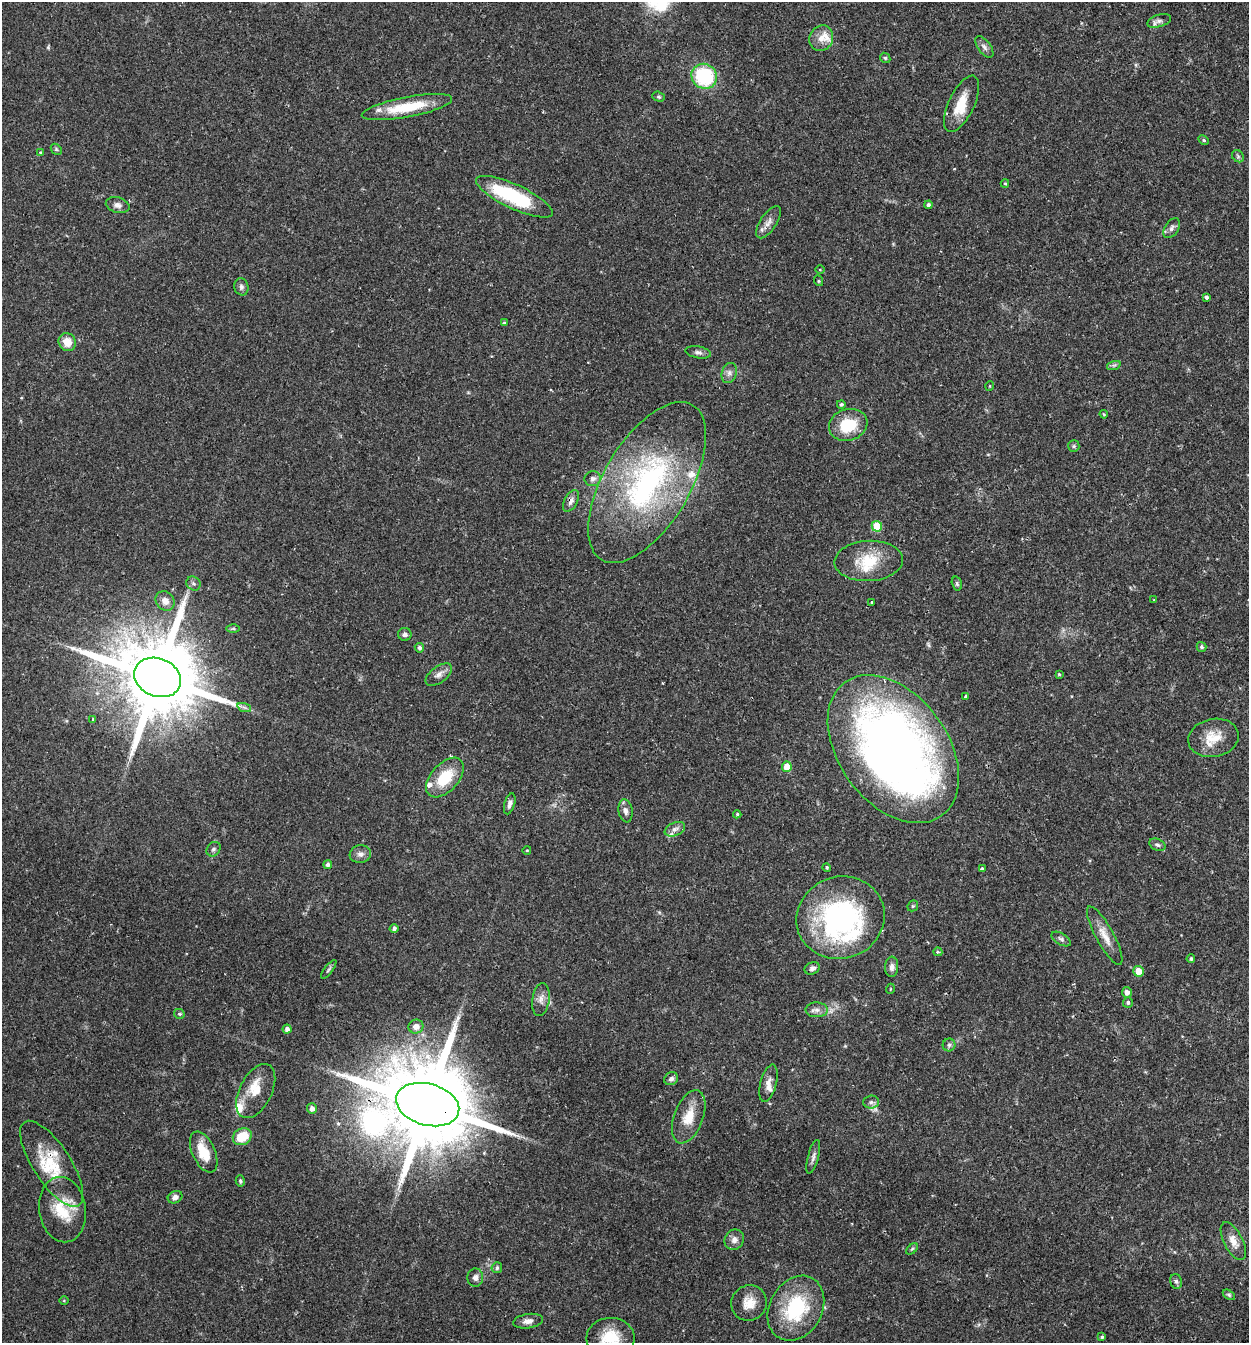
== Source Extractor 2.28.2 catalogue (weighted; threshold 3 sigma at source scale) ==
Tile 6 of 4 x 4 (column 2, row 2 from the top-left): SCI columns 1438-2684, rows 2712-4052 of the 5497 x 5417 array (HDU 1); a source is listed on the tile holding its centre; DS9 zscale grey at full resolution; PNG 1251 x 1345 px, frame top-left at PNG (2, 2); each listed source drawn as its Kron ellipse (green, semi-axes under 4 px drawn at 4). Shown black and unused: <1% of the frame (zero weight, under 2 of 3 exposures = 3% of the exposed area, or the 3 px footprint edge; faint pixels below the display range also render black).
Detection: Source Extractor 2.28.2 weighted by HDU 2 'WHT'; one run over the whole footprint, this tile lists its part. Background 0.0653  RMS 0.0051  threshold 0.023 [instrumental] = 3 sigma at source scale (4.5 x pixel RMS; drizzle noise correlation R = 1.50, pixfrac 1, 0.05/0.05 arcsec/px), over >= 5 px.
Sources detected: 127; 1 too faint to see at this stretch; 1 inside a brighter object's white glare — neither listed nor drawn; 11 inside a brighter listed object's ellipse — not listed separately; the other 114 listed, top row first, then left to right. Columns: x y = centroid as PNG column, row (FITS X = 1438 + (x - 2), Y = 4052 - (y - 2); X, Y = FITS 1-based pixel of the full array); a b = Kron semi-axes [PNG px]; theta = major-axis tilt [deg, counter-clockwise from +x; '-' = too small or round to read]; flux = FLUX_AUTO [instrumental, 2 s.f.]
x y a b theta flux
1159 21 12 6 18 2
821 38 13 11 63 4.8
984 47 12 6 -53 2
885 58 6 4 -44 0.79
704 76 13 12 - 38
659 97 6 5 - 0.81
961 104 30 12 64 11
407 107 46 10 11 20
1204 140 5 4 - 0.77
56 149 6 4 -47 0.86
41 153 4 3 - 0.98
1238 156 7 5 -46 0.94
1005 184 4 4 - 0.57
514 197 42 12 -25 39
118 205 12 7 -15 2.4
928 205 4 4 - 1.5
768 222 18 8 56 3.4
1172 228 11 7 57 1.8
820 269 5 3 - 0.42
819 281 5 3 - 0.44
241 287 9 7 -76 1.6
1206 297 4 3 - 2.8
504 322 4 4 - 0.61
67 342 9 8 - 6.5
698 352 13 6 -11 1.8
1114 365 7 4 18 0.86
729 373 10 7 72 2.1
990 386 5 3 - 0.35
841 404 4 4 - 0.97
1104 414 4 3 - 0.49
848 425 19 15 17 18
1074 446 6 5 - 0.89
593 479 8 7 - 2
647 482 90 43 59 110
571 501 12 6 61 2.3
877 526 5 5 - 16
869 561 34 20 3 17
193 583 7 6 - 1.4
957 584 7 5 -74 0.93
1154 600 3 2 - 0.35
165 601 10 9 - 3.2
872 602 3 3 - 0.66
233 628 6 4 -1 0.74
405 634 6 6 - 1.6
1201 647 5 5 - 0.94
419 648 5 4 - 1.2
439 674 15 8 37 3.2
1059 674 4 4 - 0.58
158 677 24 19 -22 7800
966 697 4 3 - 3.8
244 707 7 4 -19 1.2
93 719 3 3 - 0.78
1213 738 25 19 11 11
893 749 82 54 -54 390
787 767 5 5 - 7.3
445 778 23 13 48 17
510 804 11 5 74 1.9
625 811 11 7 -81 2.3
737 814 4 4 - 0.57
675 829 11 6 23 2.1
1157 845 8 5 -23 1.3
213 849 8 6 49 1.3
527 850 4 3 - 0.38
360 854 10 9 - 2.5
328 864 4 4 - 1.6
827 868 4 4 - 0.78
982 869 4 3 - 1.9
913 906 6 5 - 0.69
841 918 44 41 20 95
394 928 4 4 - 1.5
1105 936 33 9 -61 6.8
1061 939 10 5 -31 1.4
938 952 4 3 - 0.58
1191 959 4 4 - 0.83
892 967 10 6 88 2.3
812 968 8 6 24 1.6
329 969 11 4 54 1
1138 971 5 5 - 5.6
890 989 5 3 - 0.42
1127 992 5 5 - 2.1
541 999 16 8 82 3.4
1128 1002 5 5 - 0.99
817 1010 11 7 -2 2.3
179 1014 5 5 - 0.73
416 1026 7 7 - 3.3
287 1029 4 4 - 2.1
949 1045 6 6 - 1.1
671 1079 7 6 - 1.8
768 1083 19 8 75 3.4
256 1091 29 16 63 9.8
871 1102 8 6 2 1.5
428 1105 32 20 -15 11000
312 1109 5 5 - 2.2
689 1117 28 14 69 10
242 1137 10 8 30 12
204 1152 22 11 -66 12
813 1157 17 5 75 2.1
52 1164 50 19 -57 23
240 1181 6 4 -76 0.77
175 1197 7 6 - 2.2
62 1210 33 23 -82 18
734 1240 10 9 - 2.9
1233 1241 21 9 -63 5
912 1249 7 4 44 0.79
497 1268 5 5 - 1.1
475 1277 9 8 - 2.3
1176 1281 7 5 -73 1.1
1229 1295 7 4 -30 0.78
64 1301 4 3 - 0.4
749 1303 18 17 - 7.6
796 1308 34 26 60 36
528 1321 15 7 9 3
1102 1337 4 4 - 0.76
610 1338 24 20 1 16
Overlapping masked pixels (flux is a lower limit): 3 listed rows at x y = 571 501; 428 1105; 52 1164
Isophote crosses this tile's border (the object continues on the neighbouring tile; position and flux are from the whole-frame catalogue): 1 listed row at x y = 610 1338